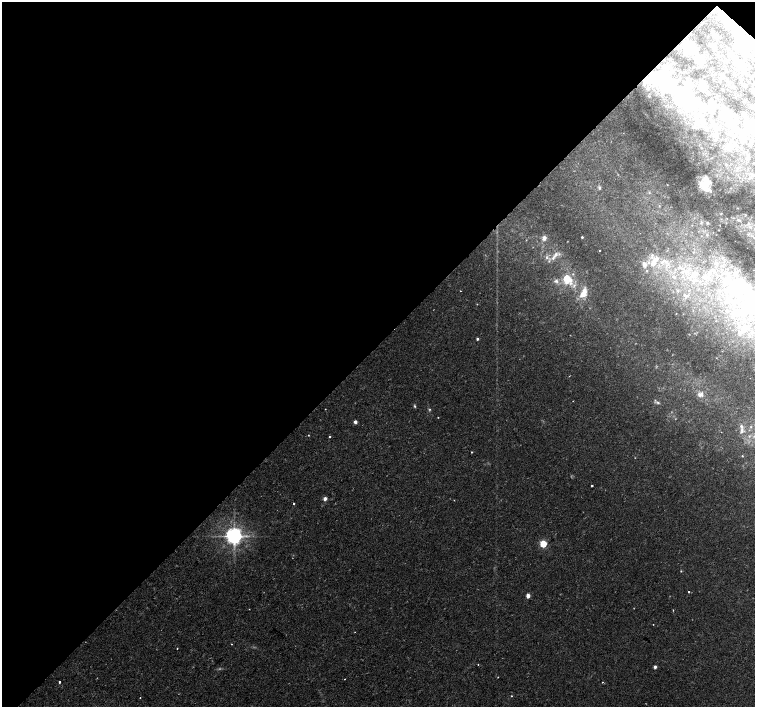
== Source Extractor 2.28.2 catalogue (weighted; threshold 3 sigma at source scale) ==
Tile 2 of 4 x 4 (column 2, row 1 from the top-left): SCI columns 1513-3017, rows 4456-5864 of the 6027 x 6027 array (HDU 1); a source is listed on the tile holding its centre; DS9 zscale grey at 2 x 2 block average (1 PNG px = mean of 2 x 2 image px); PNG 757 x 709 px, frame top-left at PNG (2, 2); no overlay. Shown black and unused: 49% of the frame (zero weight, under 2 of 3 exposures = <1% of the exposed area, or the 3 px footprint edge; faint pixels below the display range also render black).
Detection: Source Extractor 2.28.2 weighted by HDU 2 'WHT'; one run over the whole footprint, this tile lists its part. Background 0.0228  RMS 0.0028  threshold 0.0126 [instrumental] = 3 sigma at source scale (4.5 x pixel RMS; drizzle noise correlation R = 1.50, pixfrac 1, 0.0396/0.0396 arcsec/px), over >= 5 px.
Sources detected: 116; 3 too faint to see at this stretch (2 x 2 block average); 16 inside a brighter object's white glare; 1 cosmic-ray / hot-pixel residue — not listed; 17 inside a brighter listed object's ellipse — not listed separately; the other 79 listed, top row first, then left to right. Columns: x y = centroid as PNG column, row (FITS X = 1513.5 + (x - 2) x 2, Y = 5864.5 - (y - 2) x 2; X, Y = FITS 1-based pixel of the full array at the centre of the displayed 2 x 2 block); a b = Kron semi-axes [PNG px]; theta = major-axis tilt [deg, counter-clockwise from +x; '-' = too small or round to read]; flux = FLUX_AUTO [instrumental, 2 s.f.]
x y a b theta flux
724 15 14 5 -46 7
737 27 14 5 -44 7.2
714 35 5 4 - 0.99
714 46 6 4 -56 2.5
689 48 8 7 - 5.3
696 53 4 3 - 1.1
741 62 6 2 -45 0.94
666 83 35 14 -37 42
733 87 3 2 - 0.37
648 96 4 2 - 0.49
699 100 6 4 -42 1.3
710 104 10 4 -62 2.3
724 107 4 3 - 0.91
749 125 19 16 -34 19
720 127 4 3 - 0.9
716 136 5 3 - 1.1
706 181 16 10 -86 10
599 188 4 4 - 1.1
649 192 3 2 - 0.53
659 206 3 2 - 0.38
721 213 3 2 - 0.45
739 220 6 3 -22 1
701 222 4 3 - 0.95
707 223 3 3 - 0.99
748 224 4 2 - 0.74
707 235 4 3 - 0.75
582 237 2 2 - 0.83
544 238 6 5 - 3.2
599 250 2 2 - 0.72
693 252 3 2 - 0.38
547 257 5 3 - 1.3
553 258 10 4 55 2.8
722 258 3 2 - 0.54
666 261 7 4 -41 2.9
653 263 20 7 48 9.6
681 268 6 3 -18 1.5
696 274 7 5 47 3.9
675 277 4 3 - 0.88
705 278 8 6 21 3.6
567 279 14 9 -56 15
556 281 6 5 - 2
747 287 30 20 -17 40
460 291 2 2 - 0.23
582 294 11 8 24 6.9
687 296 3 3 - 0.68
727 311 3 3 - 0.71
742 331 14 5 28 4.7
477 339 3 3 - 1.1
569 376 3 2 - 0.28
701 394 8 6 11 3
658 403 5 4 - 1.3
415 406 4 3 - 0.81
325 409 2 2 - 0.27
438 417 2 2 - 0.39
355 422 2 2 - 3.6
742 431 9 4 80 2
308 435 2 2 - 0.37
329 437 2 2 - 1.3
471 452 2 2 - 0.48
742 456 2 2 - 0.38
592 485 2 2 - 1.6
325 499 3 2 - 4.8
294 503 2 2 - 0.78
234 536 4 4 - 450
543 544 3 3 - 40
681 571 3 2 - 0.52
689 592 2 2 - 1.8
528 596 3 2 - 7.1
673 610 2 2 - 0.45
231 644 2 2 - 0.43
177 648 2 2 - 0.47
478 664 2 2 - 0.31
655 667 3 2 - 2.3
498 677 2 2 - 0.32
344 679 2 2 - 0.45
59 682 2 2 - 1.8
602 682 2 2 - 0.93
511 696 2 2 - 0.44
140 698 2 2 - 0.7
Overlapping masked pixels (flux is a lower limit): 2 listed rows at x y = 724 15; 737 27
Isophote crosses this tile's border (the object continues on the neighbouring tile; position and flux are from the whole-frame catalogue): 1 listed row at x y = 749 125
Diffuse or blended objects may show on this block-average render without a row.